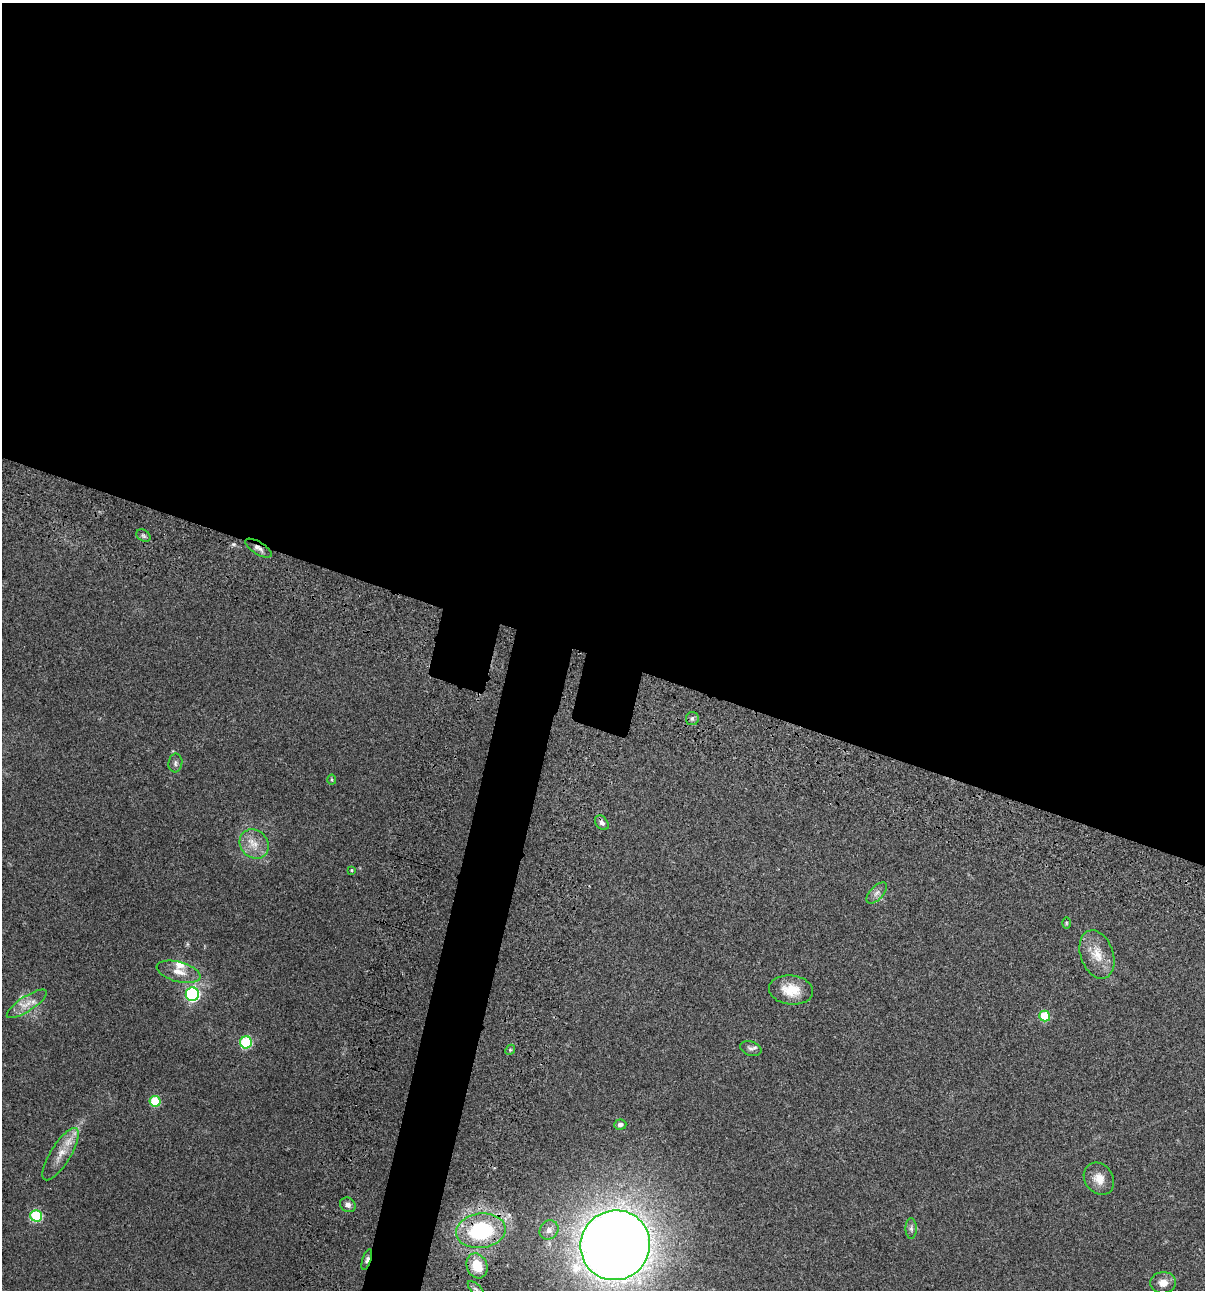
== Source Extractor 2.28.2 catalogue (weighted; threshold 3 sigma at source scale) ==
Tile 3 of 4 x 4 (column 3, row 1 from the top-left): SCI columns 2641-3843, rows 3985-5272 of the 5405 x 5389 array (HDU 1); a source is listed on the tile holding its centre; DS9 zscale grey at full resolution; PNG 1207 x 1292 px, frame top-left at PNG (2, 3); each listed source drawn as its Kron ellipse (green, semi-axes under 4 px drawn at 4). Shown black and unused: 54% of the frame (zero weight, under 3 of 4 exposures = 9% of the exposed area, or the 3 px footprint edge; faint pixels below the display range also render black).
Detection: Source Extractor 2.28.2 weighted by HDU 2 'WHT'; one run over the whole footprint, this tile lists its part. Background 0.0468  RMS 0.0053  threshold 0.0237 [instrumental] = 3 sigma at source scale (4.5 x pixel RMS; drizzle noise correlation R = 1.50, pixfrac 1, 0.05/0.05 arcsec/px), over >= 5 px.
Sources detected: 34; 1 inside a brighter listed object's ellipse — not listed separately; the other 33 listed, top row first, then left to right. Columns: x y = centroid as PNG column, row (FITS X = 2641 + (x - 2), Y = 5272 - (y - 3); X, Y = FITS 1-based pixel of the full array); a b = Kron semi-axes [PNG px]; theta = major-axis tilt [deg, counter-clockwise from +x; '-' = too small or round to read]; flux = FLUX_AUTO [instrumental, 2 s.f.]
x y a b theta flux
143 536 8 5 -34 1
258 548 15 6 -31 2.8
692 718 6 6 - 1.4
175 763 9 7 82 1.7
332 779 5 4 - 0.58
602 823 8 6 -49 1.7
254 844 16 13 -47 7.1
351 870 3 3 - 0.49
877 893 13 6 47 2.4
1066 923 6 4 90 0.63
1097 954 25 16 -70 10
179 972 22 10 -15 6
791 990 22 14 -6 11
192 994 6 6 - 85
27 1004 23 7 33 5.6
1045 1016 5 5 - 20
246 1042 6 6 - 43
751 1049 11 7 -18 1.8
510 1050 5 4 - 0.65
155 1101 5 5 - 22
620 1125 6 5 - 1.7
61 1154 30 10 58 8
1099 1179 17 14 -53 6.3
348 1205 8 7 - 2
36 1216 6 6 - 39
911 1228 10 5 -90 1.5
549 1230 10 9 - 2.8
481 1231 25 17 7 44
615 1245 35 34 - 1200
367 1260 11 4 71 1.4
477 1266 13 10 -68 12
1163 1283 13 10 4 4.8
476 1289 10 4 -45 1.4
Overlapping masked pixels (flux is a lower limit): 3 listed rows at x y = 258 548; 481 1231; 367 1260
Isophote crosses this tile's border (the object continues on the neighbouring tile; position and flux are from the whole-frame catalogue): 1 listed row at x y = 476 1289